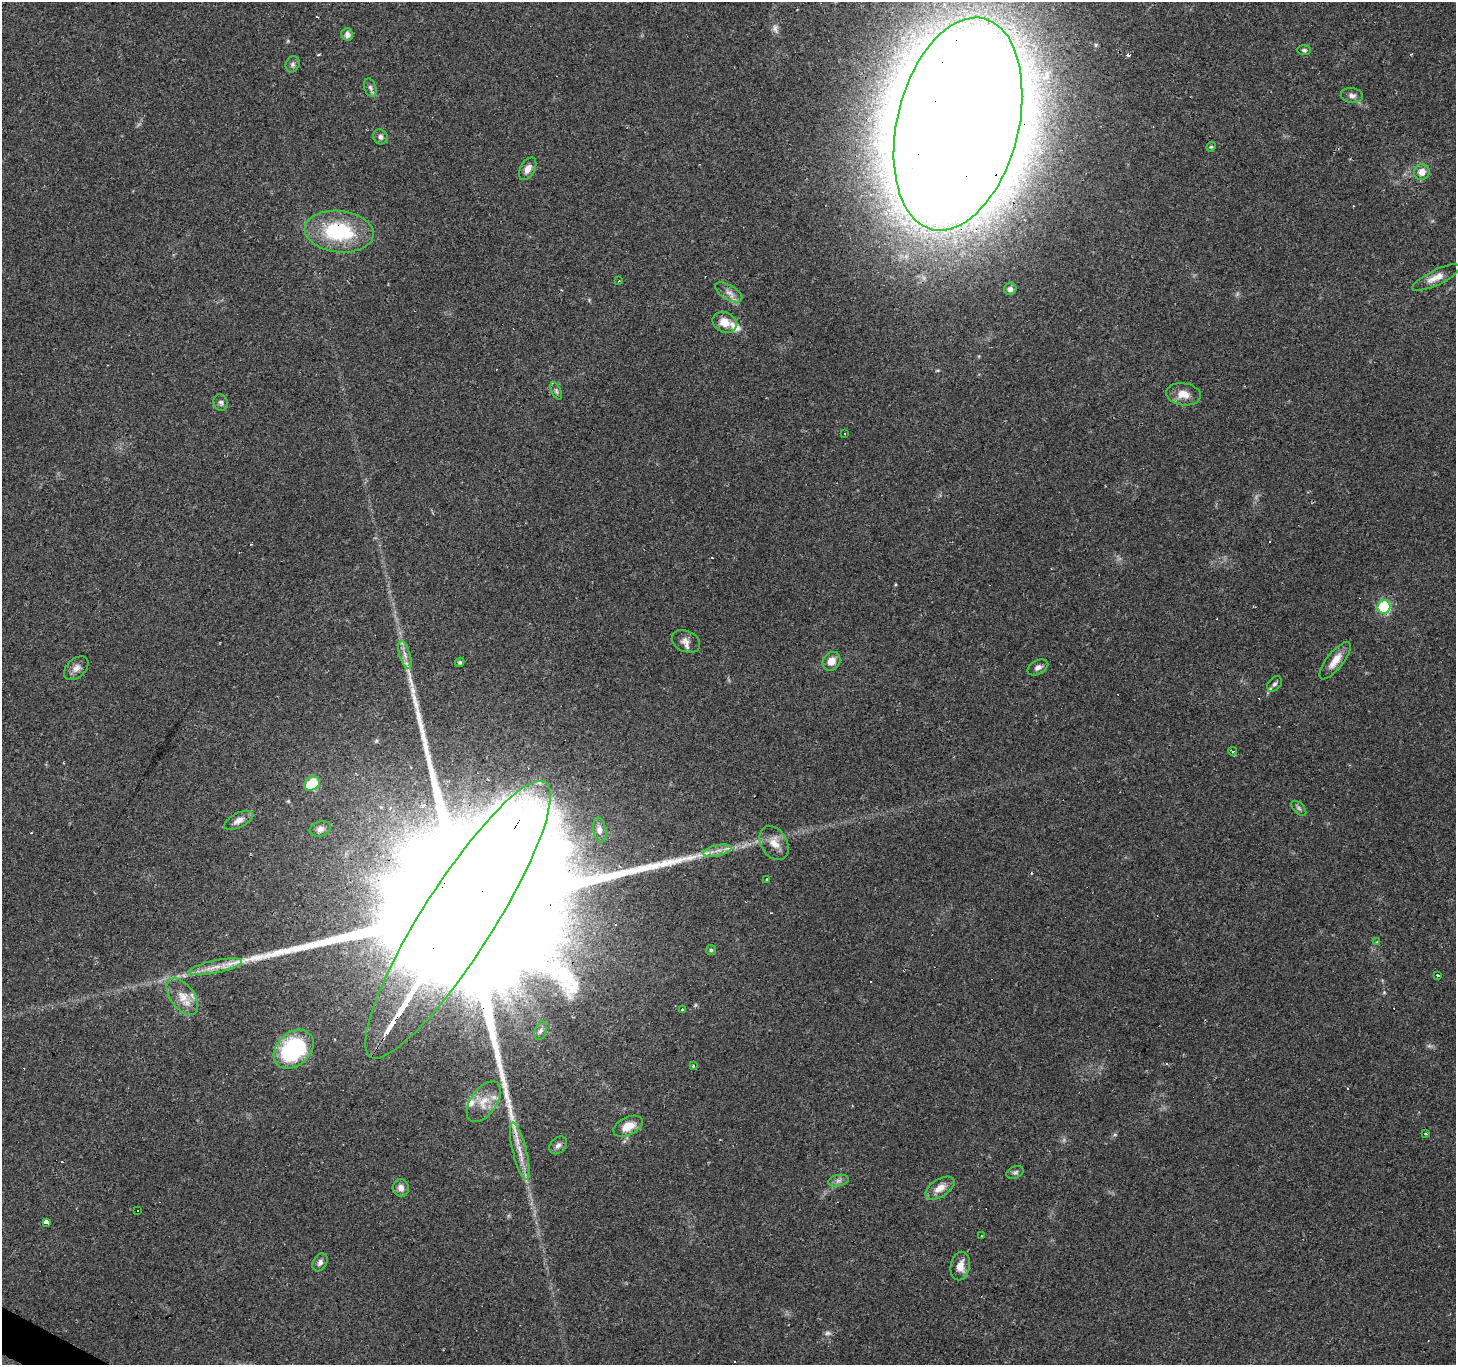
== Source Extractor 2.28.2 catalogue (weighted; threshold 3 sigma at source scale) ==
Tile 7 of 4 x 4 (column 3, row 2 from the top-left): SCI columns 2907-4360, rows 2918-4280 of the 5817 x 5901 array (HDU 1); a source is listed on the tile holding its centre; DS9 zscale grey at full resolution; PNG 1458 x 1367 px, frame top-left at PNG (2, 2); each listed source drawn as its Kron ellipse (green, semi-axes under 4 px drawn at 4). Shown black and unused: <1% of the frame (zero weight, under 2 of 3 exposures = <1% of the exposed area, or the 3 px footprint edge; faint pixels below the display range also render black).
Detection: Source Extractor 2.28.2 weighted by HDU 2 'WHT'; one run over the whole footprint, this tile lists its part. Background 0.0945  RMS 0.0063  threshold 0.0282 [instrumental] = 3 sigma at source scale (4.5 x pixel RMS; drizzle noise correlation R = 1.50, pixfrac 1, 0.0396/0.0396 arcsec/px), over >= 5 px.
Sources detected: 86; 3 too faint to see at this stretch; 17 cosmic-ray / hot-pixel residue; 1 long thin detection or spike segment (spike, bleed or trail) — neither listed nor drawn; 3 inside a brighter listed object's ellipse — not listed separately; the other 62 listed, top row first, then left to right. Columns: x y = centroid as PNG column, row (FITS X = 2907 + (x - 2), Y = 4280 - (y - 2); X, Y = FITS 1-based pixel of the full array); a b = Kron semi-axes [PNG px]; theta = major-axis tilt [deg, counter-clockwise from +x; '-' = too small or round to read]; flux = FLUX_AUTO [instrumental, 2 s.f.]
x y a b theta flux
347 34 6 6 - 3.5
1304 50 7 5 -1 1.2
293 64 8 6 67 1.7
370 88 9 6 -72 1.9
1352 95 11 7 -8 2.7
958 124 109 60 76 4100
380 137 8 7 - 2.2
1211 147 5 4 - 0.75
528 169 12 7 61 4
1422 172 8 7 - 5.5
339 232 35 21 -6 49
1436 278 26 7 26 6.8
619 281 3 3 - 0.58
1010 289 6 6 - 2.3
729 292 15 7 -30 3.9
725 322 12 10 -25 7.9
556 391 9 5 -66 1.5
1183 394 17 11 -8 7.6
221 402 8 7 - 1.8
844 434 3 2 - 0.76
1384 607 6 6 - 62
686 641 15 10 -25 4.3
405 655 15 5 -74 3.8
831 661 10 8 52 6.5
1335 661 23 8 52 7.6
460 662 5 4 - 1.2
1038 667 11 6 29 2.8
76 668 14 9 43 4
1274 684 9 6 49 1.8
1232 751 4 3 - 0.79
312 784 8 6 33 35
1299 808 9 5 -45 1.4
239 820 15 7 26 4.2
320 829 11 7 18 2.8
600 830 12 6 -81 2.5
774 843 18 13 -59 7.8
717 851 14 5 13 4.1
767 879 3 3 - 1.1
458 920 163 35 58 130000
1377 942 4 3 - 1
711 950 5 5 - 0.9
215 967 27 6 12 8.2
1438 975 3 3 - 4.6
182 997 21 12 -53 9.8
682 1010 3 3 - 6.6
541 1031 9 5 72 2.1
294 1049 22 16 42 73
693 1066 3 3 - 1
484 1102 23 13 55 11
628 1126 16 9 26 10
1425 1133 4 2 - 0.69
558 1145 10 7 47 2.7
520 1151 29 7 -76 9.1
1015 1172 9 6 21 1.5
838 1181 10 5 12 2.2
401 1188 9 8 - 3.7
940 1188 16 8 32 6.4
138 1210 3 2 - 0.72
46 1222 4 3 - 6.6
981 1236 3 2 - 0.65
320 1262 10 6 60 2.4
960 1266 14 9 79 6.2
Overlapping masked pixels (flux is a lower limit): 4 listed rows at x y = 958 124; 339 232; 312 784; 458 920
Isophote crosses this tile's border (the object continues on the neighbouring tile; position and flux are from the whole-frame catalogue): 1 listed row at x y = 958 124